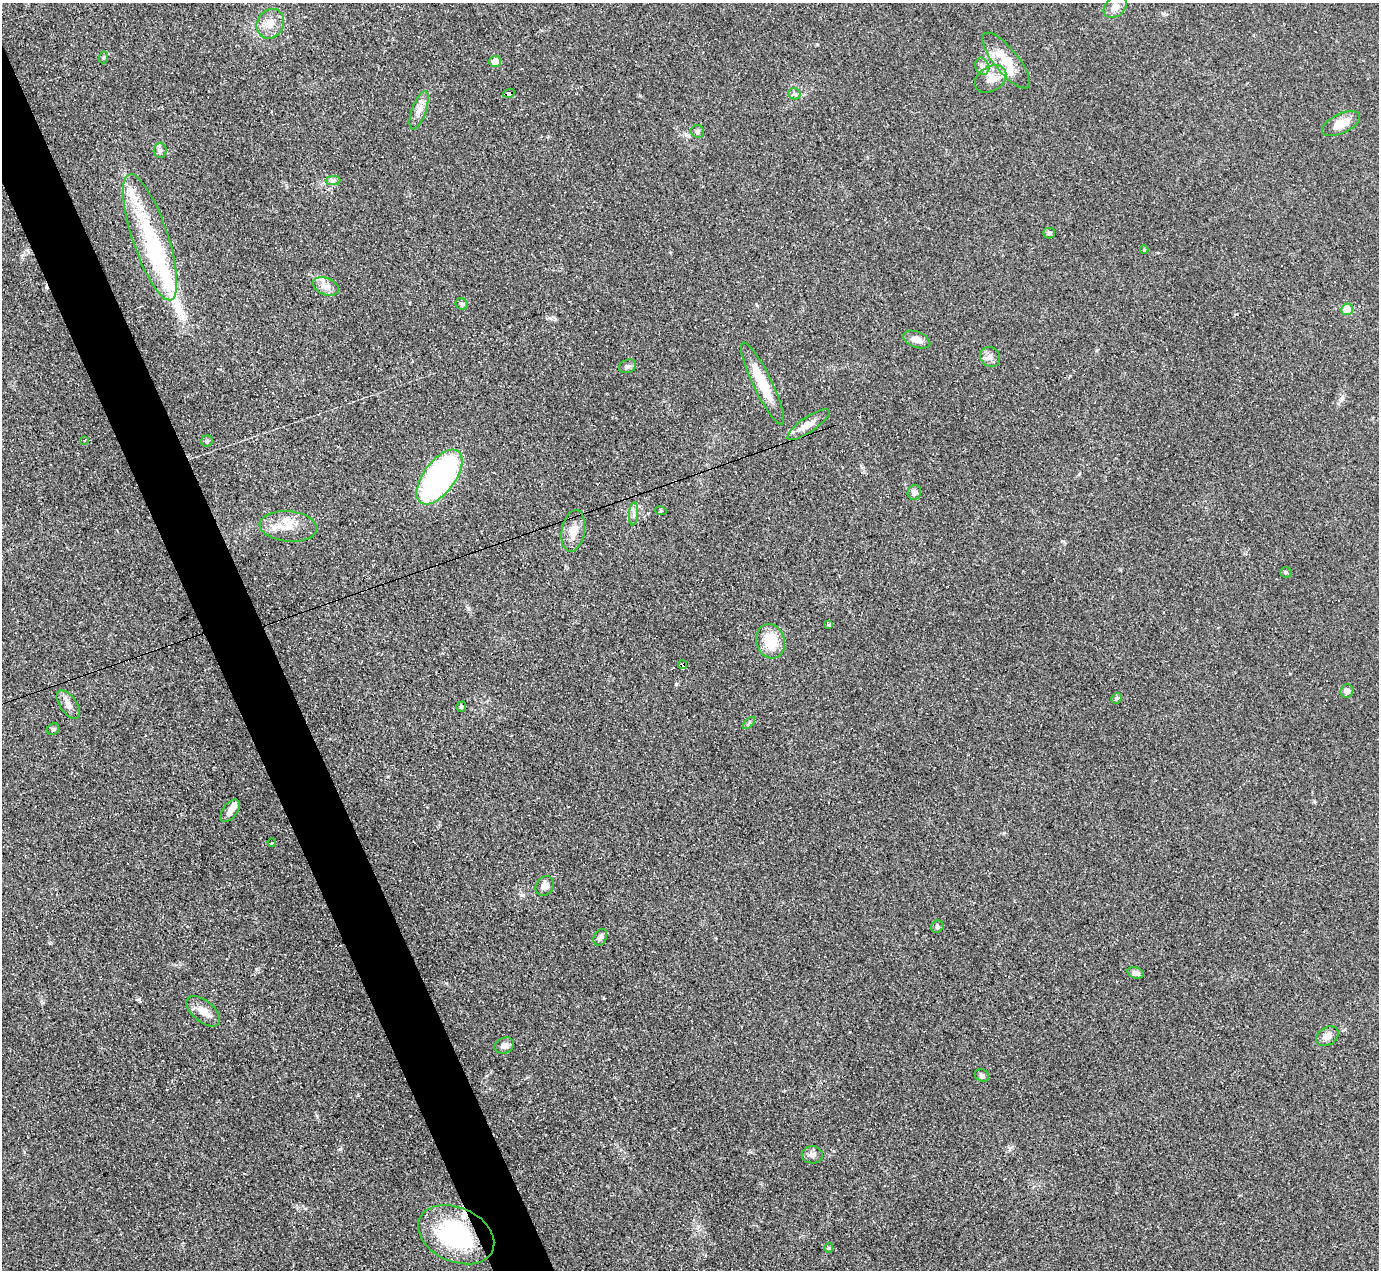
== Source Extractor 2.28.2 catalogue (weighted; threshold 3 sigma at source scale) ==
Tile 11 of 4 x 4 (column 3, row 3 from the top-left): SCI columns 2756-4132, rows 1544-2811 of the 5510 x 5494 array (HDU 1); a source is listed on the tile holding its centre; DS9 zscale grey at full resolution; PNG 1381 x 1272 px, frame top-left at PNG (2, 3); each listed source drawn as its Kron ellipse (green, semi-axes under 4 px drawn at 4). Shown black and unused: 4% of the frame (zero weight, under 3 of 4 exposures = <1% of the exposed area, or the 3 px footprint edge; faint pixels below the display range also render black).
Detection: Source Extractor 2.28.2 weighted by HDU 2 'WHT'; one run over the whole footprint, this tile lists its part. Background 0.0775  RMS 0.0053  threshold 0.024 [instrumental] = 3 sigma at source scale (4.5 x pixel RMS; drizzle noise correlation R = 1.50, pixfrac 1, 0.05/0.05 arcsec/px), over >= 5 px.
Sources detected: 64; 2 inside a brighter object's white glare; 1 cosmic-ray / hot-pixel residue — neither listed nor drawn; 5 inside a brighter listed object's ellipse — not listed separately; the other 56 listed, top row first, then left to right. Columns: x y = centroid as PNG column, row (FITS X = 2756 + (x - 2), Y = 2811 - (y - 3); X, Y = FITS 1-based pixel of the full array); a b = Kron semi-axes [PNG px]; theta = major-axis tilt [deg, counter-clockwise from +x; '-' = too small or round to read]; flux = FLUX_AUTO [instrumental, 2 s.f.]
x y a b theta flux
1115 7 13 9 41 3.8
270 24 15 13 58 6.6
104 57 6 4 70 0.71
1006 60 34 12 -51 14
495 61 6 5 - 5.6
982 66 9 6 -76 2.1
990 79 17 12 34 6
509 93 6 4 16 58
794 94 6 5 - 1.2
419 110 20 7 71 4.3
1341 124 20 9 26 7.5
698 131 7 6 - 1.4
160 150 7 6 - 1.6
333 181 7 4 0 1.1
1049 233 5 5 - 0.85
150 237 66 17 -71 41
1144 250 4 4 - 0.59
326 286 13 8 -21 3.8
462 304 6 5 - 1.2
1347 309 6 5 - 9.4
917 340 14 8 -22 4
990 357 10 9 - 2.9
628 366 9 6 21 1.5
763 384 45 9 -64 18
808 425 25 7 34 5.4
85 440 3 2 - 0.86
207 441 6 5 - 0.91
439 477 32 16 53 120
914 492 7 6 - 2.1
661 511 6 3 -18 0.58
633 514 12 4 85 2
288 526 29 15 -5 11
573 531 21 11 79 6.9
1286 572 6 5 - 0.83
829 624 3 3 - 1.5
771 641 17 14 -74 16
682 665 4 4 - 19
1347 691 7 6 - 2.2
1117 698 6 4 43 0.79
68 705 16 8 -54 3.7
461 707 5 4 - 0.97
749 723 7 4 46 0.88
53 729 6 5 - 0.89
230 811 13 7 53 3.5
272 842 4 3 - 3.6
545 886 10 8 54 3.5
937 927 6 6 - 1.1
600 937 9 6 62 2.1
1135 973 8 5 -17 2.1
203 1011 20 10 -40 6.2
1327 1036 12 8 33 3.6
504 1045 10 7 26 2.6
982 1075 7 6 - 1.3
812 1155 10 8 -2 2.5
456 1235 40 27 -24 65
829 1248 4 4 - 0.62
Overlapping masked pixels (flux is a lower limit): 4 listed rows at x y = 509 93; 808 425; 682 665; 456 1235
Unlisted compact peaks at least as high as the median listed source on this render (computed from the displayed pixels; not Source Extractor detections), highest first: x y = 340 1149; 676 684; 817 44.